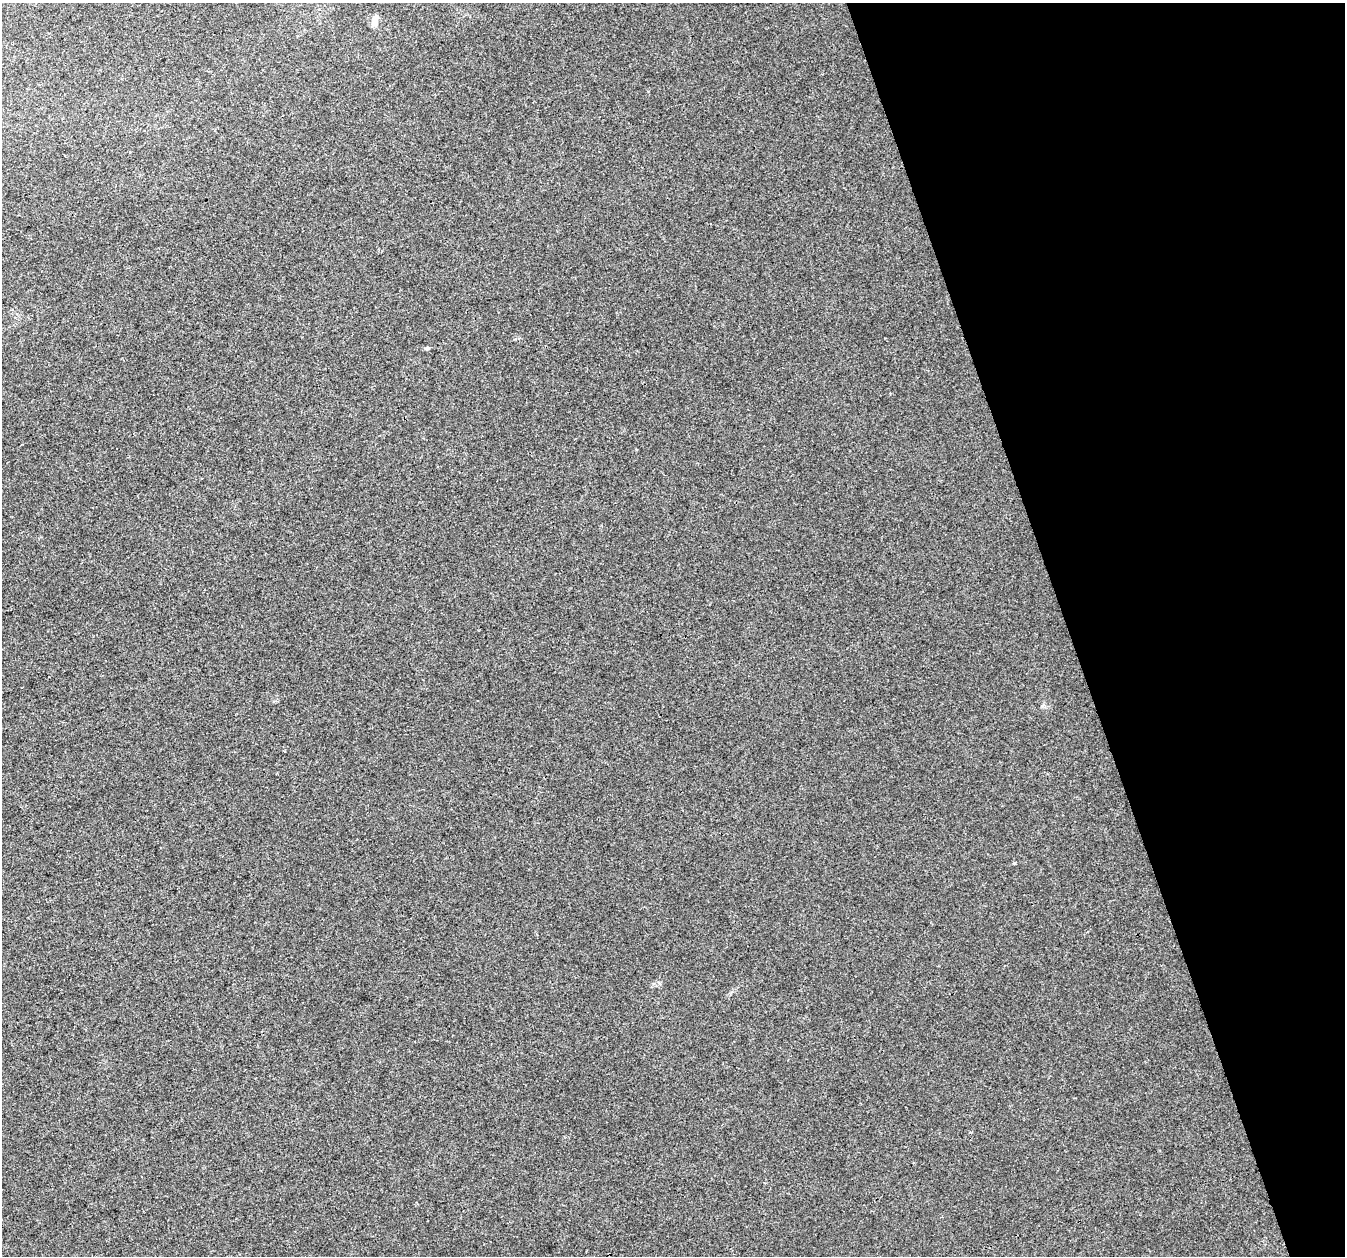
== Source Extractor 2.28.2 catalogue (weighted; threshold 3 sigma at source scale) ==
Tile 12 of 4 x 4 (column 4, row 3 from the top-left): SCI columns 4031-5373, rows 1372-2625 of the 5373 x 5196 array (HDU 1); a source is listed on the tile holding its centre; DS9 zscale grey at full resolution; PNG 1347 x 1258 px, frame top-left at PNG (2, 3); no overlay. Shown black and unused: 21% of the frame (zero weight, under 3 of 4 exposures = <1% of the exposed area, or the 3 px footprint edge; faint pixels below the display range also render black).
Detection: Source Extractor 2.28.2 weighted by HDU 2 'WHT'; one run over the whole footprint, this tile lists its part. Background 0.00625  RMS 0.0038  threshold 0.017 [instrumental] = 3 sigma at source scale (4.5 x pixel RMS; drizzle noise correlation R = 1.50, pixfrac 1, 0.0396/0.0396 arcsec/px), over >= 5 px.
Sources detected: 4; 1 inside a brighter listed object's ellipse — not listed separately; the other 3 listed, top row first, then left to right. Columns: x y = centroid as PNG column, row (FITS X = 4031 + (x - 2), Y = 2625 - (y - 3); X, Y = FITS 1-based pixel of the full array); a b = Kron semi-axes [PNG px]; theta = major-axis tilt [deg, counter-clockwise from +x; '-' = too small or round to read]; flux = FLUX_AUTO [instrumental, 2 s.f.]
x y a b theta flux
375 23 10 9 - 2.1
427 348 5 4 - 0.83
1014 863 4 3 - 0.4